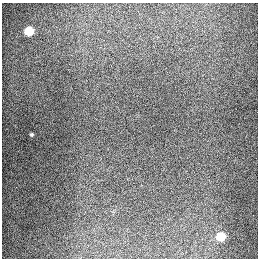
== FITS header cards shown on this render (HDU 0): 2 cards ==
NAXIS1  =                  256
NAXIS2  =                  256

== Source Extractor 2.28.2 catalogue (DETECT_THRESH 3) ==
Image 256 x 256 px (HDU 0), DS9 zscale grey, 1 PNG px = 1 image px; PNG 260 x 260 px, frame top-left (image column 1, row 256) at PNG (2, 3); no overlay
Background 1300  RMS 27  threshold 79.5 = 3 sigma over >= 5 px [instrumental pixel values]
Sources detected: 3; all 3 listed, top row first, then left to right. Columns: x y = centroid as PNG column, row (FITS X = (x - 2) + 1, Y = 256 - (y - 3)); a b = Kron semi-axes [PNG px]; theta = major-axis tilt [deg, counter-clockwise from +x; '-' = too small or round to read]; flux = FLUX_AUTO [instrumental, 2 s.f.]
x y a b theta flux
29 31 6 5 - 79000
31 134 3 3 - 2100
220 236 6 5 - 60000